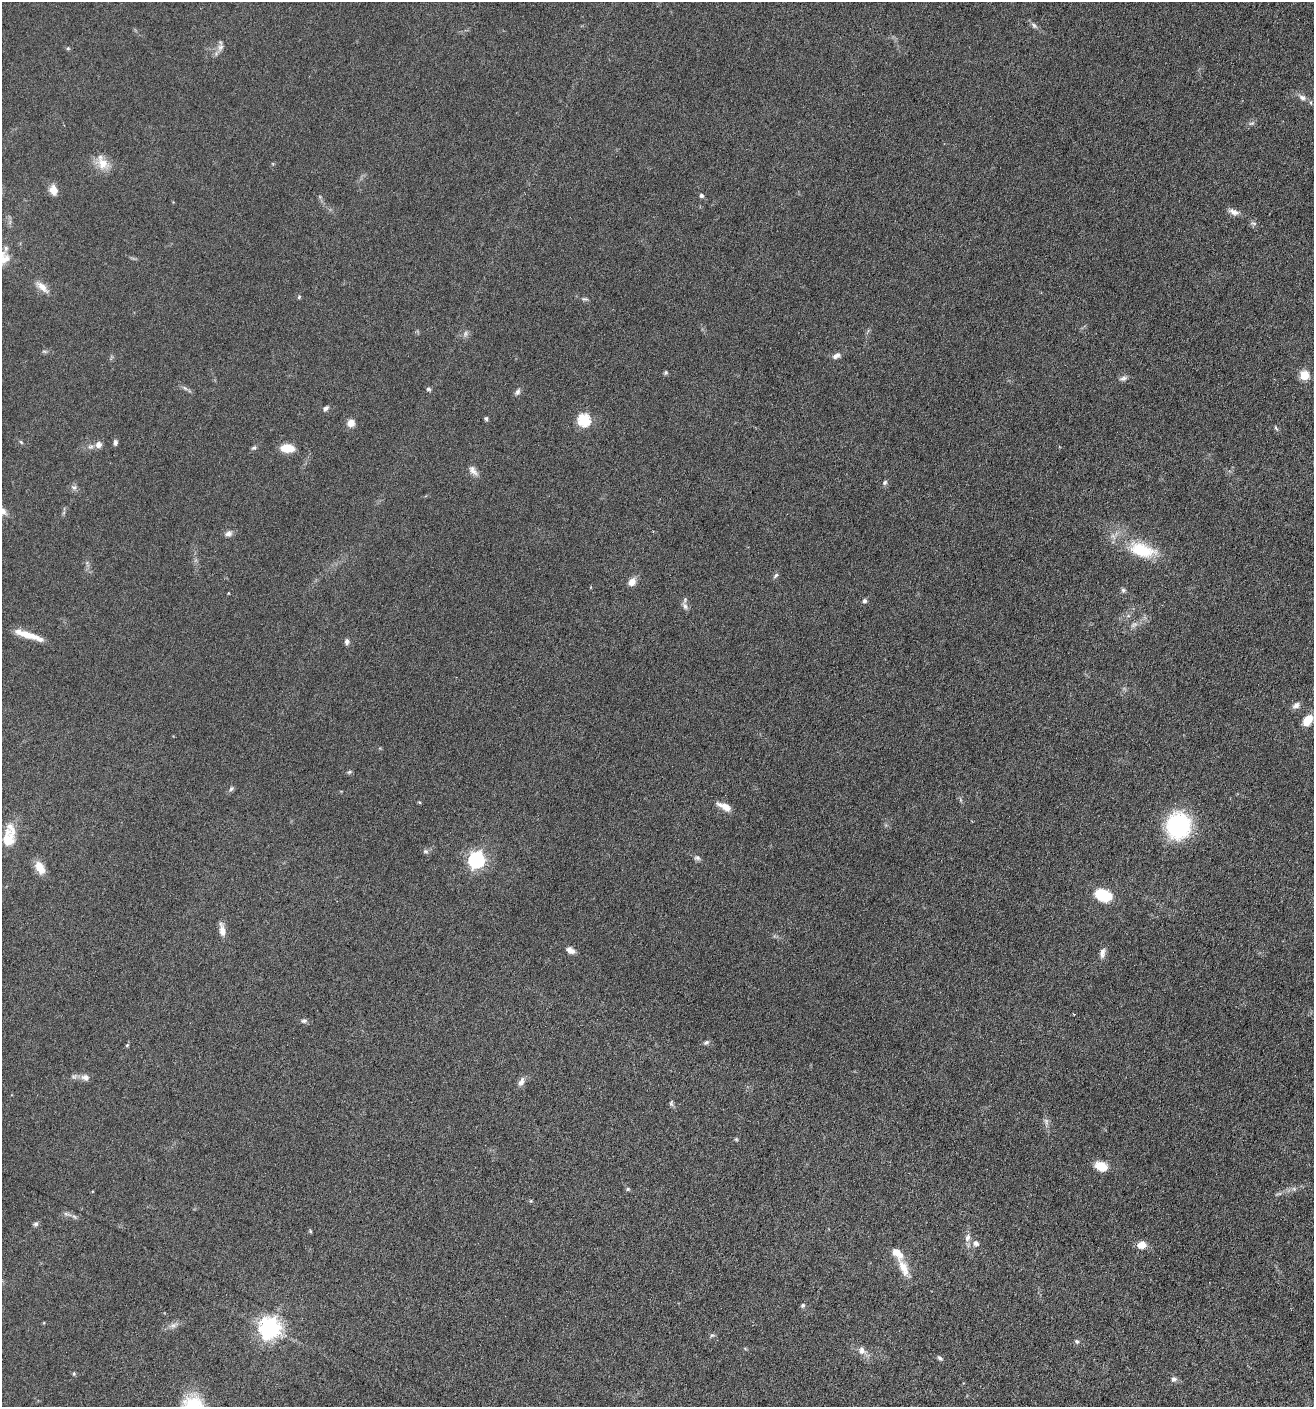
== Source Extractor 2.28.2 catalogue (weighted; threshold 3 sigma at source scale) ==
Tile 6 of 4 x 4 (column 2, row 2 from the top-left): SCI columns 1451-2762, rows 2825-4229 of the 5662 x 5646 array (HDU 1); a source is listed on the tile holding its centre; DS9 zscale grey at full resolution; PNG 1316 x 1409 px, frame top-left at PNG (2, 2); no overlay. Nothing masked; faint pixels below the display range render black.
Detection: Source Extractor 2.28.2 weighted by HDU 2 'WHT'; one run over the whole footprint, this tile lists its part. Background 0.0496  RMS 0.0059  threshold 0.0241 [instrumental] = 3 sigma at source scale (4.09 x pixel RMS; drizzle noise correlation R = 1.36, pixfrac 0.8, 0.05/0.05 arcsec/px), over >= 5 px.
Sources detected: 96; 3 too faint to see at this stretch — not listed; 3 inside a brighter listed object's ellipse — not listed separately; the other 90 listed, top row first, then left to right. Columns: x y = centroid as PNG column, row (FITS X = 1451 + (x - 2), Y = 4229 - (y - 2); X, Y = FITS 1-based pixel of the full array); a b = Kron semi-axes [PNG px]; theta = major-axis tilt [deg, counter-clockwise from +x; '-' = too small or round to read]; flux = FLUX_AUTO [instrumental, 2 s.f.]
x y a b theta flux
1034 25 11 5 -38 1.6
220 47 12 7 76 2.5
68 48 6 4 0 0.62
1302 97 10 7 -32 2.4
1252 123 9 4 25 1.1
102 164 19 15 -43 7.3
53 190 11 8 -76 4.8
701 195 6 5 - 1.1
1233 212 15 7 -21 2.7
1253 223 10 4 -5 1
42 287 21 8 -42 4.7
299 297 5 5 - 0.71
584 299 9 5 0 0.99
44 351 6 4 -18 0.73
836 356 12 6 31 2.1
666 373 6 5 - 0.74
1304 375 5 5 - 22
1123 378 11 7 19 1.7
185 388 9 4 -36 1.3
428 389 6 5 - 0.9
517 392 9 6 58 1.6
326 408 7 5 33 1.3
486 419 5 4 - 0.88
584 420 6 6 - 60
351 423 8 8 - 3.8
1276 428 7 4 -60 0.81
21 442 6 4 -45 0.64
115 443 8 5 80 1.3
99 445 9 8 - 2.7
254 448 7 6 - 0.97
287 448 11 7 -4 11
473 471 16 8 -50 2.9
885 482 7 6 - 1.1
74 487 8 7 - 1.5
2 511 11 8 -40 3.6
228 533 10 7 18 2.1
1142 550 31 15 -17 23
776 575 8 5 46 1.1
632 582 9 7 51 4
1123 590 6 6 - 1
228 593 4 3 - 0.38
865 601 6 5 - 1.1
685 606 10 7 -55 2.1
1134 625 11 6 36 2.1
28 635 34 7 -19 9.1
347 642 8 6 85 1.4
1296 705 11 8 32 2.2
1308 720 11 7 53 9.4
349 772 7 5 27 0.82
231 789 8 5 50 1.1
961 800 7 4 -70 0.75
419 802 5 4 - 0.48
724 806 18 7 -25 4.8
1178 826 20 18 77 65
8 839 28 16 72 11
425 851 8 6 -1 1.2
697 858 8 7 - 1.4
476 860 7 6 - 140
40 868 16 10 -62 6.5
1103 895 19 13 -16 15
222 930 17 7 -79 3.8
570 950 11 7 -26 2.7
1102 953 14 7 80 2.5
304 1021 8 6 9 1.2
706 1042 7 6 - 1.3
127 1045 5 4 - 0.6
85 1077 12 9 -16 2.7
521 1082 13 7 67 2.5
671 1103 9 5 -90 0.97
736 1139 5 5 - 0.59
1101 1166 12 9 -19 8.6
628 1189 6 5 - 0.7
1279 1194 10 4 13 1.1
531 1201 5 3 - 0.55
67 1214 15 4 -20 1.8
35 1224 7 5 2 0.99
310 1231 5 4 - 0.61
967 1238 11 7 75 2.6
976 1243 7 6 - 2.3
1141 1245 10 8 7 5.3
903 1268 23 9 -66 7.5
803 1305 5 5 - 1
174 1325 11 6 20 2
269 1328 8 7 - 340
712 1335 6 5 - 0.89
1077 1341 6 6 - 1.1
862 1350 12 9 -66 3.2
940 1358 7 4 -39 1.2
74 1373 5 4 - 0.59
1174 1379 8 7 - 1.5
Isophote crosses this tile's border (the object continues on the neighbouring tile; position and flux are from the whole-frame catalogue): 1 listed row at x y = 2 511